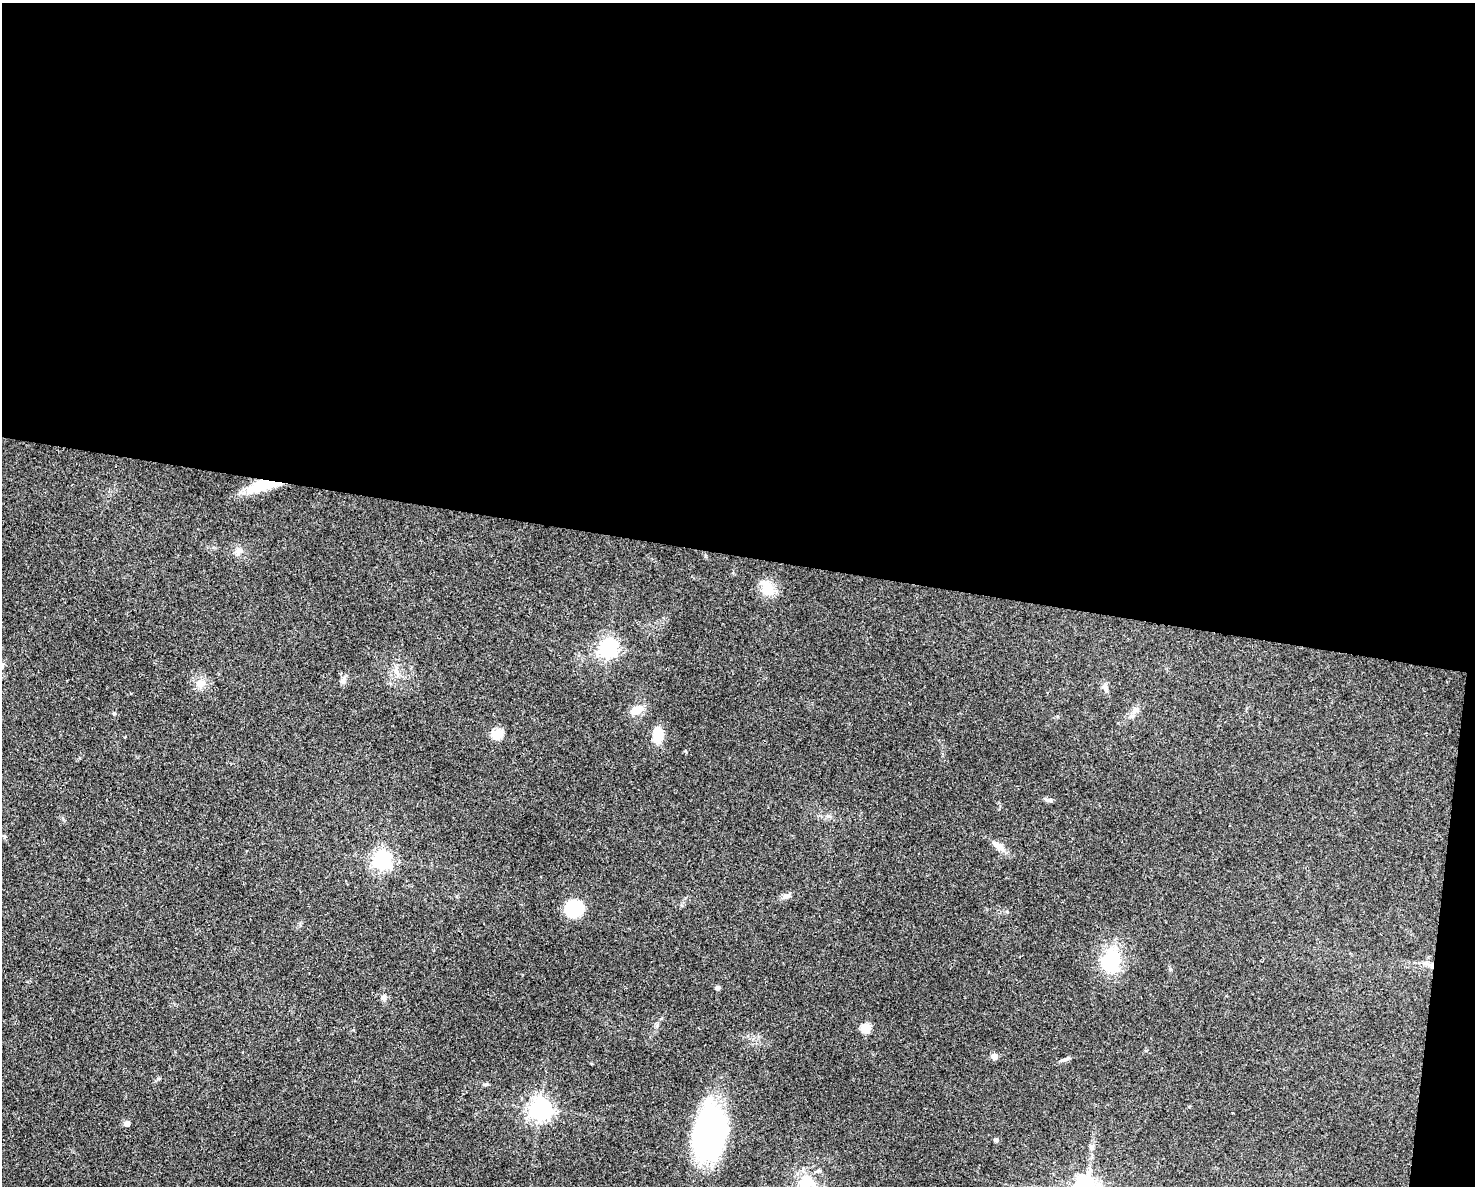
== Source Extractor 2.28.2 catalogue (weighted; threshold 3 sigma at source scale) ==
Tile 3 of 3 x 4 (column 3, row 1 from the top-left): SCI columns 3175-4647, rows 3553-4736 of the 4759 x 4740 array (HDU 1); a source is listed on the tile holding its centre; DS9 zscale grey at full resolution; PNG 1477 x 1188 px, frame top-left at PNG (2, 3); no overlay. Shown black and unused: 48% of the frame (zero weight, under 3 of 4 exposures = <1% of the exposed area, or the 3 px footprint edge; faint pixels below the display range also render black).
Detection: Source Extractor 2.28.2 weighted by HDU 2 'WHT'; one run over the whole footprint, this tile lists its part. Background 0.0622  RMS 0.0051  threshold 0.023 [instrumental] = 3 sigma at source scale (4.5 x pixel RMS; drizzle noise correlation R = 1.50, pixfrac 1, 0.05/0.05 arcsec/px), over >= 5 px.
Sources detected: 34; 2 inside a brighter object's white glare — not listed; the other 32 listed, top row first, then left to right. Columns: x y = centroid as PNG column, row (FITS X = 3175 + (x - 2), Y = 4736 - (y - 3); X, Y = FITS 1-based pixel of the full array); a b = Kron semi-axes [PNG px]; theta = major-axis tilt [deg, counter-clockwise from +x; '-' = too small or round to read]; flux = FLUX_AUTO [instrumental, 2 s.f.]
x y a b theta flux
259 485 29 15 27 16
240 550 9 6 -4 2.2
767 587 17 12 -71 10
608 648 7 7 - 250
343 680 11 6 74 2
200 684 14 8 29 3.8
1106 688 9 7 -73 1.9
637 710 17 10 19 6
1135 710 11 6 31 2.4
114 713 4 4 - 0.6
498 734 5 5 - 32
658 735 13 8 88 13
125 737 3 3 - 0.32
1048 800 15 4 -19 1.4
999 847 17 8 -34 4.4
382 859 7 7 - 230
786 896 10 7 16 2
574 909 18 16 8 21
1111 961 34 27 59 24
1431 965 10 4 0 2
718 988 4 4 - 1.9
383 997 8 7 - 1.5
866 1028 5 5 - 25
994 1056 5 4 - 5.2
1063 1060 12 4 16 1.4
485 1084 8 4 8 0.81
540 1109 7 7 - 350
127 1124 5 5 - 4
709 1133 50 28 81 130
996 1140 6 5 - 0.95
1092 1147 8 7 - 1.6
805 1184 23 18 71 14
Overlapping masked pixels (flux is a lower limit): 2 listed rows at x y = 259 485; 1431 965
Isophote crosses this tile's border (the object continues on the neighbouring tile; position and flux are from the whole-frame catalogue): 1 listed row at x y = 805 1184
Unlisted compact peaks at least as high as the median listed source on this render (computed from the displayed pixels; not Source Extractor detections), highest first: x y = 685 751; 657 1025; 1170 969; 63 819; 1057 716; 1007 912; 685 898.